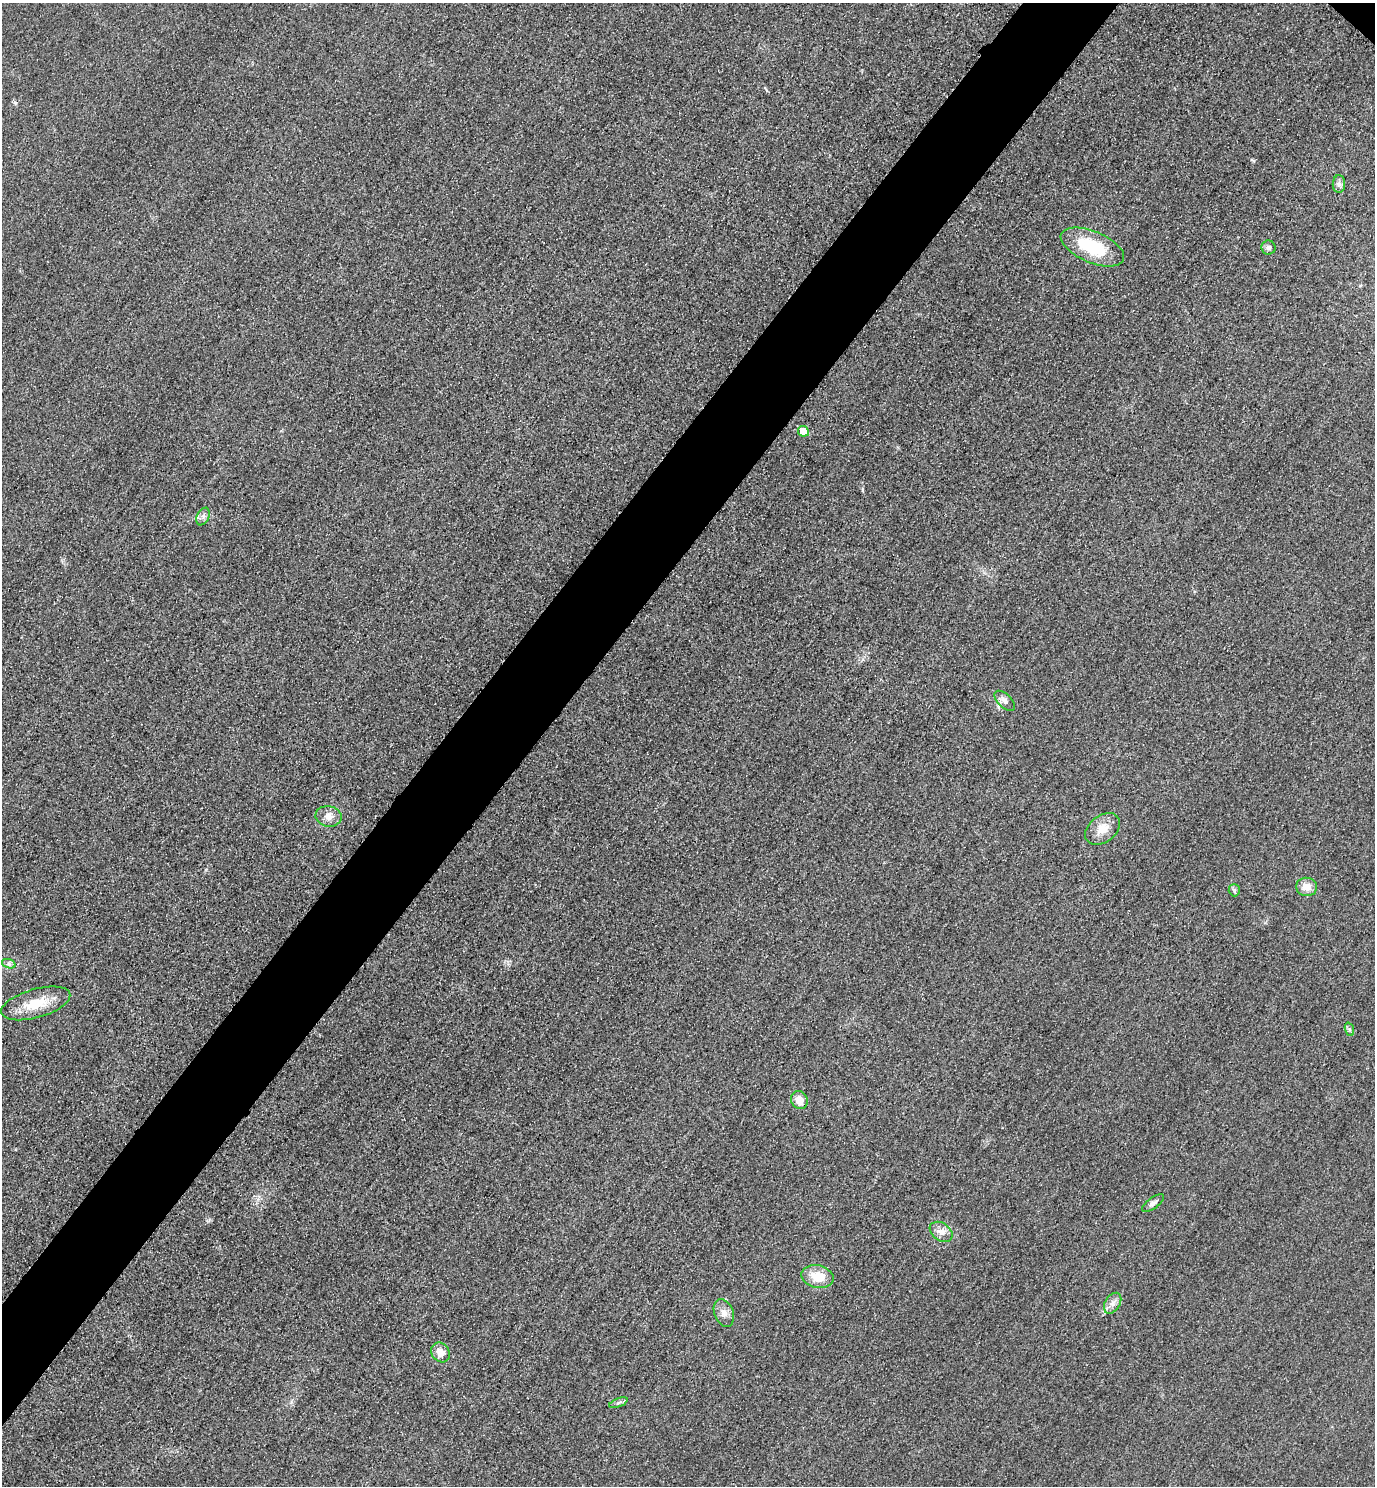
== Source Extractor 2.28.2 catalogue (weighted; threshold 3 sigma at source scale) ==
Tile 7 of 4 x 4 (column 3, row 2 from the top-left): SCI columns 3070-4442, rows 2998-4481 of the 5996 x 5993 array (HDU 1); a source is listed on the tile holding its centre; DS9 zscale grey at full resolution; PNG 1377 x 1488 px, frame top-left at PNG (2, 3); each listed source drawn as its Kron ellipse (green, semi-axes under 4 px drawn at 4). Shown black and unused: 6% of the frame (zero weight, under 3 of 4 exposures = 3% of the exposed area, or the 3 px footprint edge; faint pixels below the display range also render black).
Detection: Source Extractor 2.28.2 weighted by HDU 2 'WHT'; one run over the whole footprint, this tile lists its part. Background 0.051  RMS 0.017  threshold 0.0752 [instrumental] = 3 sigma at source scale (4.5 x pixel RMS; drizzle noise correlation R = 1.50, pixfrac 1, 0.05/0.05 arcsec/px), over >= 5 px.
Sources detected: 21; all 21 listed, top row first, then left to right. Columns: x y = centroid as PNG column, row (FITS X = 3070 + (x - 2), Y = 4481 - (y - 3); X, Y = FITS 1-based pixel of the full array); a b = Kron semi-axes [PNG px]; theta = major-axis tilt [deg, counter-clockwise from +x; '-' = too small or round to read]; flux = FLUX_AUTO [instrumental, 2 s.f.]
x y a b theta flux
1339 184 9 6 -89 5.7
1092 247 34 15 -23 90
1268 248 7 7 - 5.1
803 431 5 5 - 30
203 517 9 6 65 6
1005 701 13 6 -44 8.6
329 816 13 10 -10 13
1103 829 19 13 37 23
1307 887 10 9 - 17
1234 890 6 5 - 3.4
9 964 7 4 -18 3.9
36 1003 36 14 16 44
1349 1029 7 4 -72 2.9
799 1100 9 8 - 19
1153 1203 13 5 37 5.9
941 1232 12 8 -34 11
818 1277 16 11 -13 31
1113 1303 11 7 58 9.1
724 1313 14 9 -69 11
440 1352 10 8 -52 15
619 1403 10 3 21 3.2
Unlisted compact peaks at least as high as the median listed source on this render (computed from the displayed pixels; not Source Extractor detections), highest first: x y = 15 103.